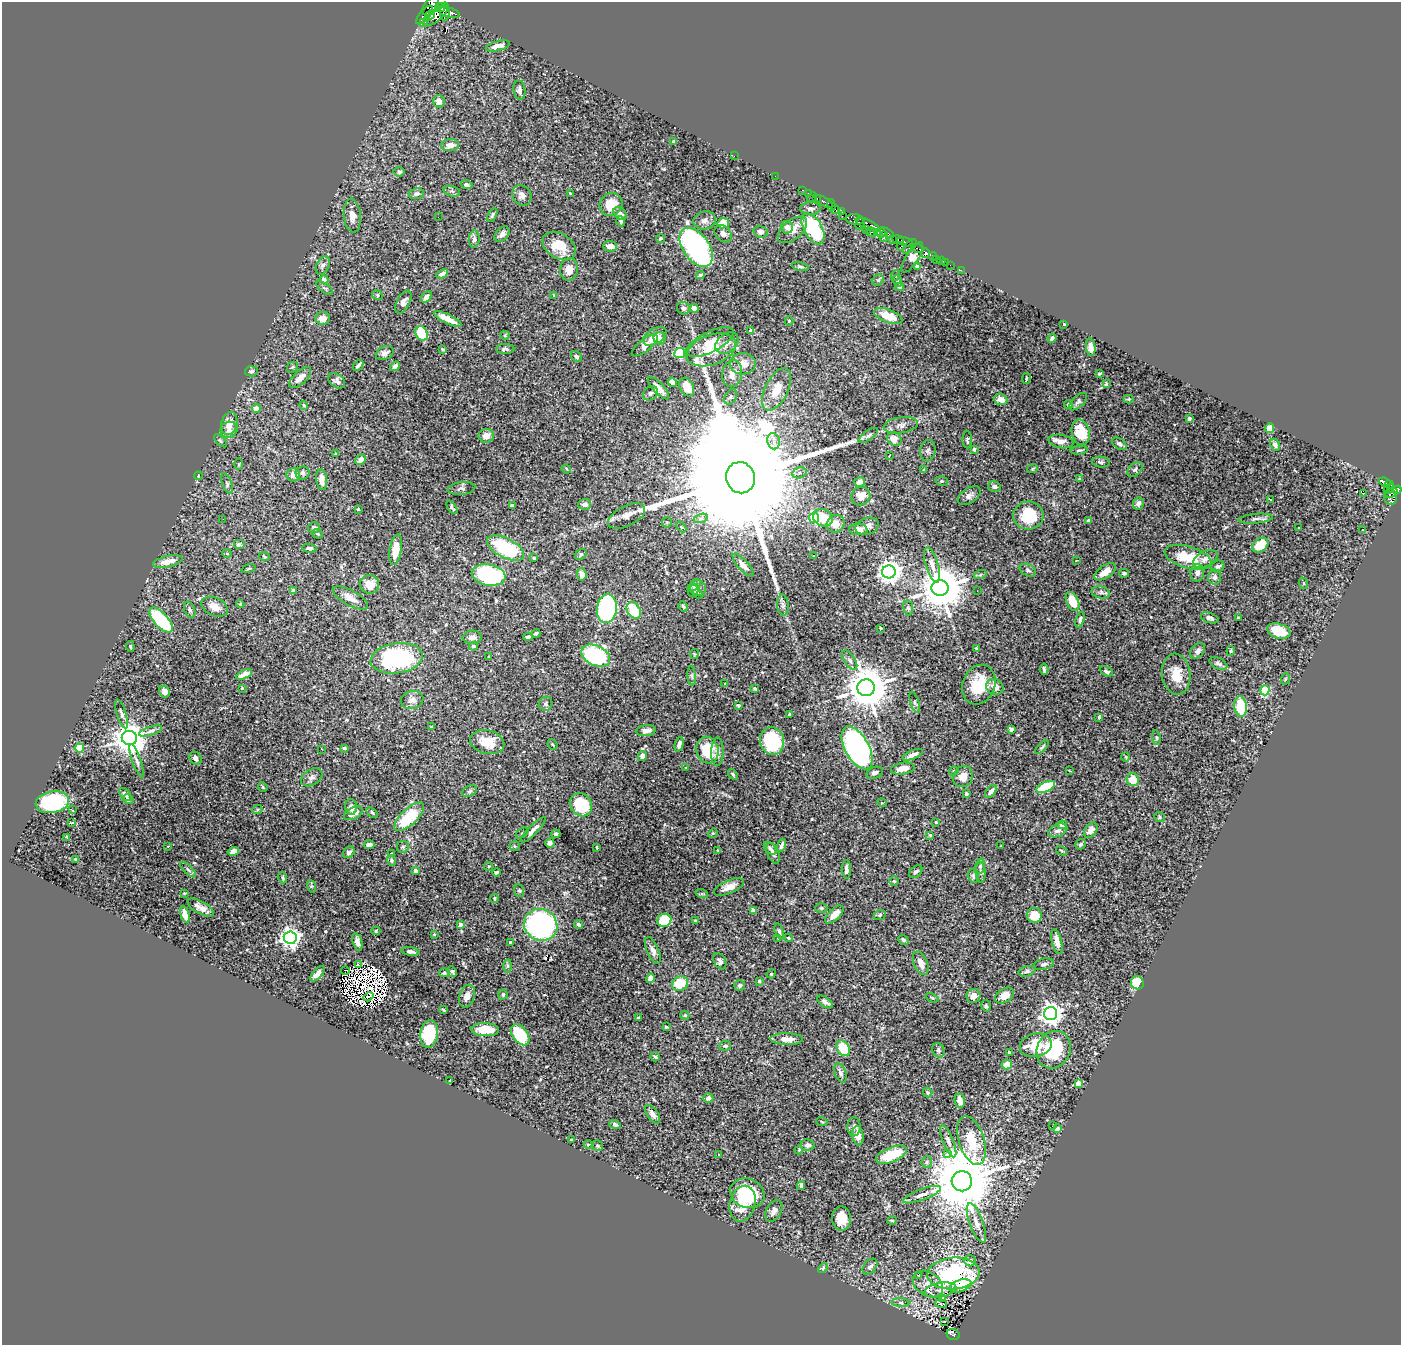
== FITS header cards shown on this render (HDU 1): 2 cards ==
NAXIS1  =                 1399
NAXIS2  =                 1343

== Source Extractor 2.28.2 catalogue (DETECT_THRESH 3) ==
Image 1399 x 1343 px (HDU 1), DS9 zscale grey, 1 PNG px = 1 image px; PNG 1403 x 1347 px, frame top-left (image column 1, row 1343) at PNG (2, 2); each listed source drawn as its Kron ellipse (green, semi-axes under 4 px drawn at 4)
Background 1.43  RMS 0.015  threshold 0.0441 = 3 sigma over >= 5 px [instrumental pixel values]
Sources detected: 553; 17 with non-positive FLUX_AUTO (blend fragments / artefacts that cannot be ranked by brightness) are neither listed nor drawn; of the other 536, the 500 brightest by FLUX_AUTO listed and drawn (36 fainter detections omitted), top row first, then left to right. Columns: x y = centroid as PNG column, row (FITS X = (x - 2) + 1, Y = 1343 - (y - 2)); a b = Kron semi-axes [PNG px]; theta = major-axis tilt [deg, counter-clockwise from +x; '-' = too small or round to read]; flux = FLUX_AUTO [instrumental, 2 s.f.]
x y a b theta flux
431 6 11 6 54 3400
440 8 5 4 - 4400
445 12 9 5 89 11000
449 13 11 4 -16 8700
424 15 11 5 51 5300
430 15 6 3 50 3800
436 15 15 6 40 10000
423 23 4 2 - 1200
498 46 12 4 14 6.9
519 90 10 6 -82 3.6
439 101 6 6 - 7.8
674 141 3 3 - 2.4
450 145 9 6 5 7.1
734 156 2 2 - 67
399 172 5 4 - 2.1
775 176 2 2 - 8.7
467 185 6 4 -23 2.5
803 190 3 2 - 60
452 191 8 5 -15 2.2
808 193 2 2 - 26
416 194 8 5 9 3.1
570 194 3 2 - 1
522 195 11 9 -56 5.5
812 197 6 2 45 81
817 199 3 3 - 85
824 202 10 3 -31 160
611 204 12 11 - 21
831 205 6 4 -86 1200
810 208 10 6 1 3.8
835 210 4 3 - 1400
842 211 4 3 - 1600
620 213 7 5 -44 4.6
492 215 7 3 65 1.5
352 216 17 8 -84 8.3
842 216 2 2 - 42
438 217 2 2 - 28
705 220 11 9 15 4.7
855 220 9 5 -9 1900
621 221 5 4 - 1.8
723 223 6 5 - 12
860 224 6 3 57 2100
868 224 13 5 -24 2000
787 227 6 6 - 4.8
813 229 17 9 -60 81
792 230 17 9 40 12
866 230 2 2 - 38
761 232 7 6 - 4.1
871 232 5 3 - 670
877 233 3 3 - 440
881 233 5 3 - 550
887 233 8 3 -27 300
502 234 9 6 47 4.5
723 234 10 7 -45 3.8
884 237 5 3 - 280
661 238 4 4 - 1.9
474 239 8 5 85 2.6
892 240 4 3 - 570
898 240 6 4 -9 1600
905 242 8 3 -13 220
559 246 18 12 -32 20
610 246 7 5 -5 7.4
901 246 4 3 - 470
910 246 9 4 48 240
696 247 22 13 -55 240
918 248 6 2 -20 190
925 253 5 4 - 2600
933 256 4 4 - 430
912 257 18 6 58 61
936 260 2 2 - 18
941 261 3 2 - 51
945 262 2 2 - 16
323 265 10 6 64 3.9
950 265 2 2 - 28
917 266 4 4 - 2.4
800 267 8 4 -11 1.6
569 269 11 9 84 9.4
961 270 2 2 - 16
442 274 6 4 28 4.2
700 275 4 3 - 2.4
896 275 5 3 - 1.1
324 280 4 4 - 4.1
878 280 6 5 - 1.3
897 281 6 4 -69 1.6
899 287 4 4 - 1.1
325 288 10 4 -35 1.9
377 295 5 4 - 1.5
554 295 3 3 - 0.87
426 297 6 4 48 4.7
403 302 12 6 63 5
683 308 6 6 - 3.3
694 308 4 4 - 4.1
888 316 15 6 -21 16
323 318 7 6 - 7.1
447 319 15 4 -26 10
789 321 4 4 - 1.1
1064 324 3 3 - 1.1
751 331 3 3 - 4
422 333 7 5 -64 38
505 335 5 4 - 1.1
655 336 12 7 31 13
659 338 6 5 - 5.3
1052 338 4 3 - 1.8
710 342 26 10 27 18
727 343 13 9 39 6.8
645 345 16 6 39 10
1091 347 8 5 -83 6
442 349 3 3 - 1.3
505 349 9 5 0 2.1
711 350 26 15 20 24
385 353 9 6 22 4.4
680 353 5 5 - 94
577 357 6 5 - 1.8
743 364 13 10 2 10
358 365 6 3 50 2.6
395 366 5 4 - 3.1
292 367 6 4 46 1.4
251 371 6 5 - 2.2
732 374 13 10 81 9.3
1099 374 3 2 - 1.1
300 378 14 6 43 8.8
1026 378 5 3 - 1.1
337 381 9 6 -35 3.8
672 382 4 4 - 6.5
1106 384 4 3 - 1.2
687 387 10 6 -61 12
658 388 14 5 -47 9.8
777 389 23 11 64 16
650 393 8 6 37 2.9
731 397 8 5 61 1.9
1001 399 7 5 -23 7.5
1129 399 5 4 - 1
1078 402 11 5 43 2.7
1069 404 4 4 - 3.3
304 405 4 3 - 1.3
256 408 4 4 - 12
1189 418 4 3 - 2.1
229 424 11 8 77 12
901 425 17 8 9 6.1
1270 428 5 4 - 7.5
229 430 8 8 - 5.1
1081 432 13 9 -78 23
868 435 11 4 35 2.7
486 436 8 6 3 8.8
894 439 8 6 -27 11
967 440 8 4 89 1.6
220 441 8 4 -43 1.5
773 441 8 6 -81 6.3
1061 441 13 6 -11 6.7
1119 444 8 5 -36 2.5
1275 445 6 4 -63 3.7
974 449 4 3 - 3
1079 450 9 4 6 1.8
928 451 11 7 81 3.5
335 454 3 3 - 1.2
889 455 4 3 - 1.8
361 459 6 4 45 4.5
1101 462 9 5 -6 2.3
239 464 5 3 - 1.1
1033 468 5 3 - 1
566 469 5 4 - 1.1
1135 469 9 6 45 2.4
924 470 4 4 - 1.2
303 473 7 6 - 3.3
799 473 7 5 13 2.9
293 475 7 6 - 5.5
198 476 4 3 - 0.82
740 478 16 14 -70 110000
1080 479 3 3 - 2.4
322 480 10 5 -83 8.1
942 481 6 5 - 1.5
860 482 5 4 - 5.3
1385 482 6 3 -21 490
227 484 11 5 -71 2.2
1389 485 4 3 - 420
994 487 6 5 - 3.1
461 488 14 6 7 3.3
1389 489 6 4 46 400
1397 490 5 4 - 1400
1391 493 7 3 19 1100
1363 494 3 2 - 0.86
861 496 10 9 - 12
969 496 13 7 35 4.8
1390 497 8 6 -78 1100
1270 499 4 2 - 2
585 504 6 5 - 4.1
1138 504 6 5 - 3.7
512 506 4 3 - 1.8
452 507 7 4 -56 2.3
358 509 3 3 - 1.1
1028 515 15 14 - 35
627 516 20 10 26 7.7
701 518 7 4 19 2.6
814 518 5 5 - 60
823 518 10 8 -29 22
223 519 2 2 - 4.5
1256 519 17 4 5 3.3
1088 521 3 3 - 3.8
667 522 5 5 - 1.1
836 524 9 8 - 13
867 526 12 8 17 6.1
314 527 6 5 - 2
681 527 6 4 -46 1.1
1298 527 3 2 - 1.7
858 529 9 6 -4 11
1362 530 3 2 - 1.8
318 534 5 4 - 1.6
239 545 6 5 - 3.5
1260 545 9 6 38 25
309 548 7 4 -5 3.1
506 548 20 9 -28 68
396 550 15 6 81 18
227 554 5 3 - 1.1
581 554 6 5 - 2.3
813 555 3 3 - 1.6
264 556 5 3 - 0.93
1188 557 24 11 -16 34
534 558 3 3 - 0.95
1205 559 13 7 28 6.7
1076 560 3 2 - 1.1
168 561 15 5 13 12
743 565 15 5 -48 6.3
932 565 18 6 -73 8
1218 566 7 5 25 2.8
248 569 7 3 19 0.95
1028 570 8 5 -28 2.5
889 572 7 6 - 850
1105 572 12 6 34 10
1124 573 5 4 - 1.8
1197 573 9 7 87 4.9
582 574 6 4 -85 7.8
489 575 17 11 -10 140
980 575 6 4 19 1.3
1215 577 7 6 - 3.1
1303 583 6 4 -70 1
369 584 10 9 - 14
694 586 7 4 39 2.4
698 588 8 7 - 4.2
940 588 8 8 - 4900
693 590 7 4 67 1.6
293 591 4 3 - 2.8
977 591 2 2 - 4.2
696 592 8 4 -49 1.9
1101 592 9 6 -10 3.2
350 598 20 7 -29 8.9
1073 601 10 6 -66 17
240 604 4 4 - 1.1
783 605 10 6 -84 3.1
683 606 5 4 - 1.5
215 607 14 9 -23 12
908 608 8 5 -81 1.8
607 609 14 10 83 170
190 610 8 5 -68 2.6
634 610 9 6 -59 29
1238 617 3 2 - 0.83
1210 618 9 5 -19 3.1
1080 619 8 4 73 2.3
161 620 15 7 -48 79
881 628 3 3 - 0.92
1279 631 12 7 -17 19
536 633 4 3 - 1.7
472 637 9 6 4 5.6
528 637 5 3 - 2.6
130 646 5 3 - 1.3
473 646 4 4 - 1.9
977 649 3 3 - 1.3
1198 651 9 6 48 3.5
1231 651 5 3 - 1
694 654 5 4 - 1.1
596 656 15 10 -25 110
489 657 3 3 - 1.4
397 658 26 15 8 150
850 660 11 5 -56 3.2
1218 663 9 5 -28 2.7
1044 669 6 3 -84 1.8
1106 671 7 4 -28 2.4
244 674 8 4 26 9
1176 674 20 14 -83 19
692 676 10 3 -85 1.7
1285 679 6 3 71 1
725 684 3 3 - 1.1
979 685 20 16 68 33
995 687 9 7 -30 9.8
242 688 3 3 - 1.1
866 688 8 8 - 4300
755 689 4 3 - 1.3
1265 690 5 4 - 50
164 691 6 5 - 4.6
412 700 11 9 18 6.5
915 702 11 4 -73 1.9
546 704 7 6 - 2.6
738 705 3 3 - 2.2
1241 706 10 6 -82 30
121 714 15 4 -72 3.2
790 714 3 3 - 1.2
1099 717 4 3 - 1.6
431 727 4 3 - 0.93
1011 729 4 4 - 2.1
150 731 12 4 18 3.1
646 731 10 5 8 4.7
129 738 7 7 - 2100
1156 738 7 4 -82 1.6
772 741 14 12 -75 65
487 742 17 11 -14 21
553 744 5 3 - 1.1
679 744 8 4 76 4.4
1042 747 8 3 45 1.5
79 748 4 4 - 45
345 748 3 3 - 2.1
857 748 23 12 -61 370
322 749 3 2 - 1.3
707 750 13 11 -73 37
717 752 14 6 88 4.3
913 755 11 4 22 5.9
642 756 5 4 - 4.2
1126 757 4 3 - 0.83
195 758 7 5 -54 4.1
137 761 17 4 -70 3.8
685 767 4 3 - 1.8
903 769 12 5 9 11
1069 770 4 2 - 1.2
954 771 5 4 - 1.2
875 773 9 5 21 3.4
733 774 6 3 -53 1.3
312 777 11 7 32 4.4
963 777 11 9 54 9.5
1133 780 6 6 - 17
263 787 5 4 - 1.1
1046 787 10 5 24 53
470 791 8 5 27 2.2
991 791 7 4 52 4.2
966 794 4 4 - 1.6
125 795 8 4 -50 4.1
128 799 6 4 -32 2.4
52 802 17 10 9 120
882 803 5 3 - 0.91
581 805 12 10 -51 44
351 807 8 6 -85 5.3
72 810 3 2 - 0.91
257 810 5 3 - 1.1
372 812 6 4 -40 2
353 813 10 5 28 8.3
409 817 19 8 44 44
1159 817 5 4 - 1.5
936 822 4 3 - 1
72 823 4 3 - 8.5
1062 825 5 4 - 4.2
533 830 17 4 45 5.5
1058 830 10 6 22 3.9
1091 830 8 5 52 5.8
522 833 7 4 37 1.6
713 833 5 4 - 0.92
556 834 4 3 - 2.2
930 835 4 4 - 1.3
67 837 3 2 - 0.84
550 843 5 4 - 3.4
1081 844 5 4 - 2.1
369 845 5 3 - 2.9
168 846 3 3 - 2.9
514 846 5 4 - 1.3
781 846 7 3 69 2.7
1001 846 3 2 - 0.84
403 847 6 6 - 1.8
597 847 4 2 - 0.9
770 848 7 5 -46 2.3
233 851 6 4 16 4.8
718 851 4 2 - 0.84
1062 851 6 3 -31 1.1
349 852 6 5 - 3.2
773 853 11 5 -65 3.6
391 854 3 3 - 1.9
76 860 3 3 - 1.5
391 860 5 4 - 1.9
489 866 4 4 - 1.5
980 866 8 4 78 2
846 869 9 4 -88 3.7
188 870 10 4 -43 2.3
416 871 4 3 - 8
496 872 4 3 - 1.6
916 872 7 5 42 2.9
981 872 10 5 -86 2.7
973 876 7 5 -76 2.5
283 878 5 4 - 1.5
894 881 4 4 - 1.2
311 886 6 4 -72 1.4
729 887 16 6 23 8.5
519 891 6 5 - 1.5
184 893 3 2 - 0.85
702 894 6 4 -18 1.3
494 898 4 3 - 1.1
201 908 15 6 -29 6.9
821 908 6 5 - 1.5
753 910 4 3 - 9.8
185 915 8 4 -75 7.4
834 915 11 5 44 9.1
880 915 6 5 - 1.5
1034 915 7 7 - 16
664 920 7 6 - 47
695 921 3 3 - 0.85
460 924 4 3 - 6.3
578 924 4 3 - 2
541 925 17 15 -28 230
376 931 4 4 - 1.3
779 931 8 4 -73 1.7
434 934 3 3 - 0.83
290 938 6 6 - 640
778 938 3 3 - 3
788 938 4 3 - 1.4
903 940 5 4 - 2.1
357 942 9 4 -73 4.7
510 942 3 3 - 2.3
1057 942 13 5 -77 7.7
653 950 14 6 -66 4.9
410 952 9 4 -10 3.9
720 961 9 5 -62 2.9
921 963 12 6 -69 8.3
1044 964 10 5 15 2.8
358 965 3 2 - 2.1
508 966 7 4 90 1.7
345 971 4 2 - 0.87
1027 971 9 5 16 2.3
452 972 5 3 - 2.1
444 973 5 4 - 2.3
317 974 9 4 48 5.8
771 974 5 4 - 0.9
650 978 5 4 - 5.5
759 981 3 3 - 1.8
1137 983 7 6 - 26
680 984 8 7 - 29
740 985 5 5 - 2.7
503 995 5 4 - 2
467 996 12 7 71 8
973 996 7 7 - 6.1
1004 996 10 6 31 13
368 997 5 2 - 1.4
932 998 7 4 -22 1.5
825 1002 9 4 -35 3.4
986 1006 6 4 -78 1.5
443 1010 4 2 - 1.3
1051 1014 6 6 - 770
685 1015 4 4 - 1.5
638 1018 3 2 - 1
666 1027 3 3 - 1.2
485 1030 14 6 -2 24
429 1034 14 9 82 49
520 1035 12 7 -54 51
787 1039 16 6 -1 8.9
1036 1045 16 11 13 27
725 1046 6 4 8 1.7
843 1048 8 6 -60 28
938 1050 7 6 - 2.1
1054 1050 19 16 63 60
1010 1052 4 2 - 0.88
655 1057 5 3 - 1.6
1007 1065 5 4 - 15
840 1073 10 5 -71 3.5
450 1080 3 3 - 1.7
1078 1083 4 4 - 16
928 1093 5 4 - 1.5
708 1098 5 5 - 2.6
960 1101 7 5 -78 6.9
653 1114 10 5 -56 4.8
822 1122 6 3 -20 1.1
615 1124 5 4 - 3.2
1052 1126 2 2 - 6.7
854 1127 9 6 -86 3
1058 1129 4 4 - 9.2
858 1136 10 5 -82 8.2
571 1140 3 3 - 1.4
948 1141 17 5 -68 5
972 1141 25 12 -72 30
588 1145 4 4 - 1
808 1145 7 5 -13 4.2
597 1146 5 5 - 1.5
799 1150 4 3 - 0.88
947 1154 3 3 - 71
719 1155 4 3 - 1
891 1155 16 7 22 34
927 1162 6 5 - 2.2
962 1181 10 10 - 11000
801 1185 4 3 - 2.3
747 1193 17 14 -21 60
922 1195 20 5 21 6.1
743 1204 18 12 74 21
774 1211 12 7 62 5
841 1218 12 9 -88 13
892 1220 5 3 - 0.98
976 1223 21 6 -70 9.5
970 1261 5 5 - 3.1
870 1267 9 6 49 3.4
823 1268 6 3 47 1.1
953 1273 26 16 4 110
918 1275 3 2 - 160
928 1284 16 11 -34 7.1
960 1286 11 6 19 12
941 1290 16 7 10 7.5
943 1298 4 3 - 1.5
901 1303 9 4 -1 2.1
941 1304 6 2 -14 1.2
944 1321 3 2 - 6.4
953 1335 7 5 -22 100
At the frame edge (FLAGS 8, measured only in part): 1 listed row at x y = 431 6
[36 fainter detections neither listed nor drawn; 17 non-positive-flux detections neither listed nor drawn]